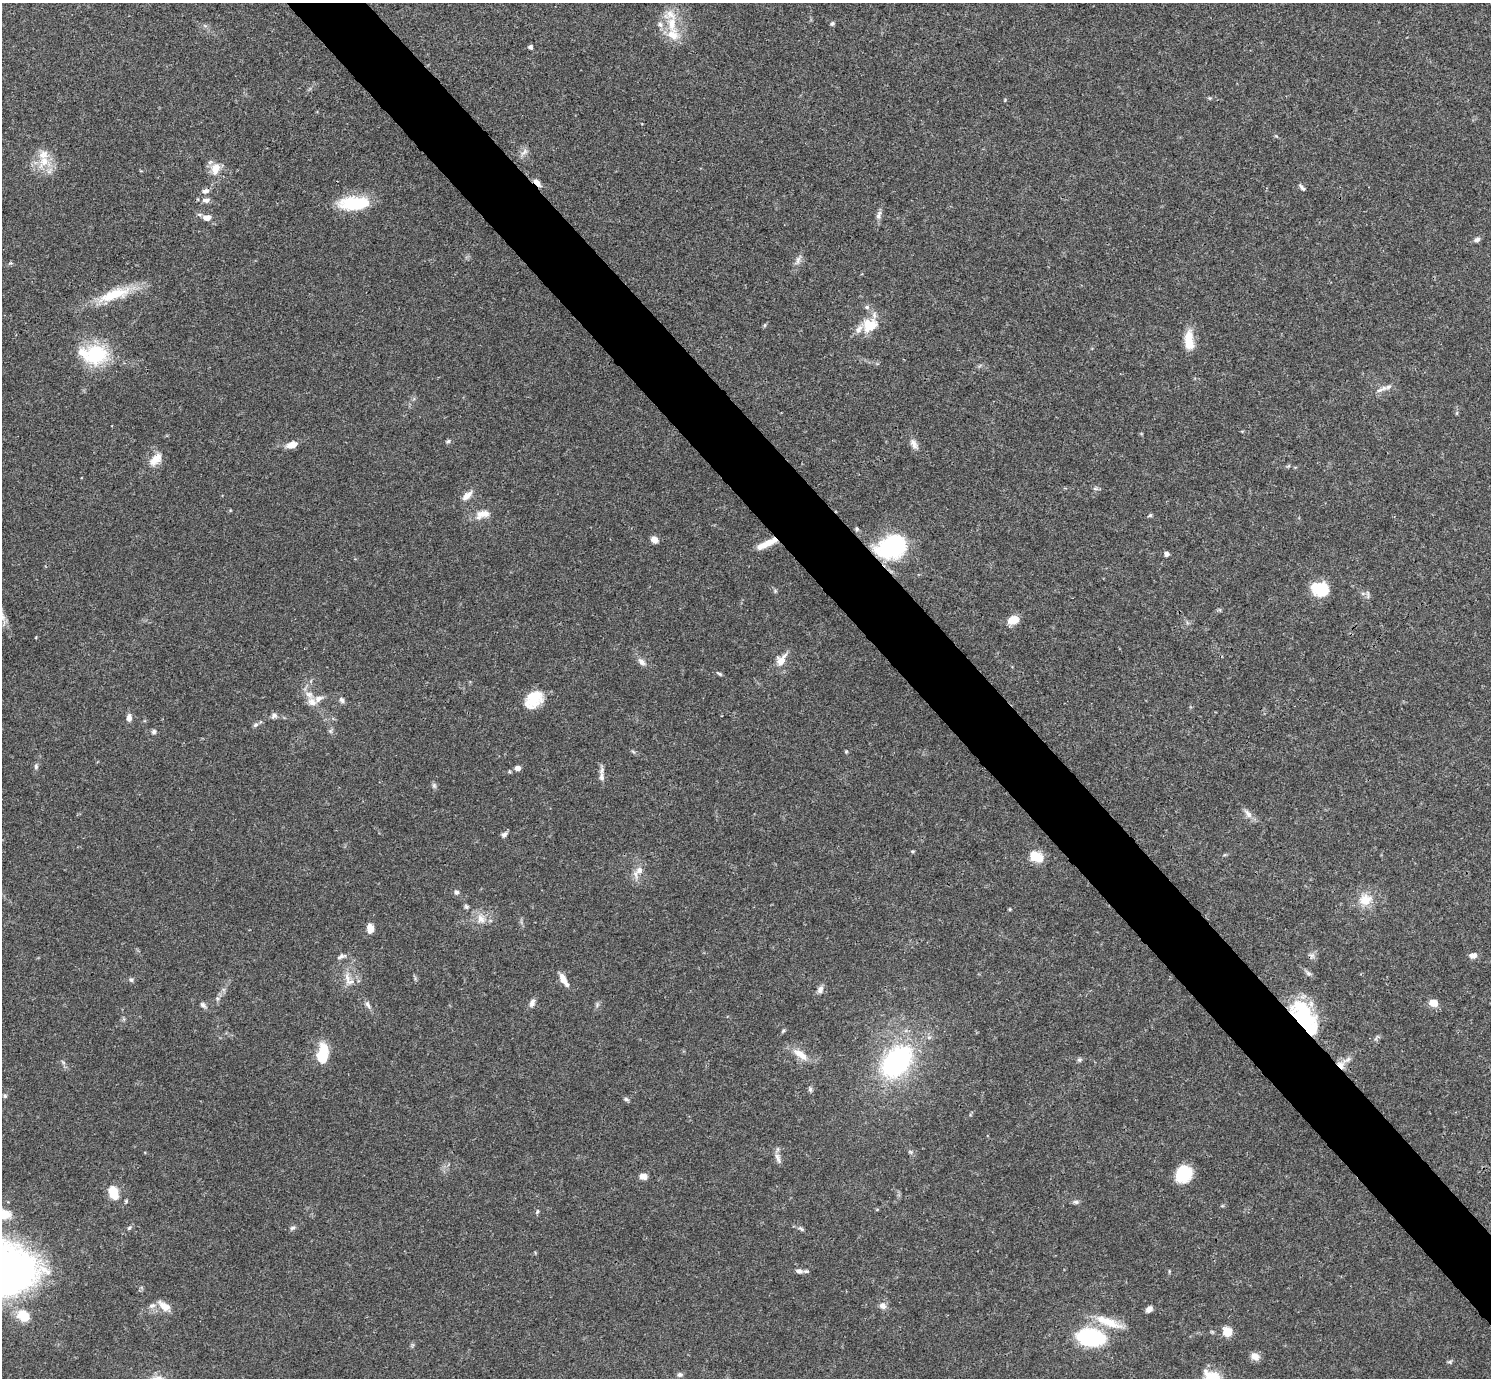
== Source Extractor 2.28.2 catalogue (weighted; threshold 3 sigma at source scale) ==
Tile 6 of 4 x 4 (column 2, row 2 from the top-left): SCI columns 1491-2979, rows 2909-4284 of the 5961 x 5958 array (HDU 1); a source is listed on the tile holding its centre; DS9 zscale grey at full resolution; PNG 1493 x 1380 px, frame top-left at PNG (2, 3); no overlay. Shown black and unused: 5% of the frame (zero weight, under 3 of 4 exposures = <1% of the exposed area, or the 3 px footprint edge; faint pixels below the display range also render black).
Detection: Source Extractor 2.28.2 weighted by HDU 2 'WHT'; one run over the whole footprint, this tile lists its part. Background 0.0413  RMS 0.0026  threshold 0.0118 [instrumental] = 3 sigma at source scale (4.5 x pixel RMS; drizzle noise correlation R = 1.50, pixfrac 1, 0.05/0.05 arcsec/px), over >= 5 px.
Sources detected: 132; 2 inside a brighter object's white glare — not listed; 14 inside a brighter listed object's ellipse — not listed separately; the other 116 listed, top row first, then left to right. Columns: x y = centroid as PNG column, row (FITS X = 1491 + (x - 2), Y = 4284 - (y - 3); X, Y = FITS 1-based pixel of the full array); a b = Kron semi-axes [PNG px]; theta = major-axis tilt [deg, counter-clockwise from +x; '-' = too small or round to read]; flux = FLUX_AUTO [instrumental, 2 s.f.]
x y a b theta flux
672 24 22 13 -87 6.8
832 24 6 4 27 0.46
530 47 5 4 - 0.73
524 152 13 6 45 1.2
44 161 21 17 54 6.1
215 171 18 12 -72 3.4
537 182 13 5 -48 1.4
1302 188 9 4 -46 0.68
205 191 10 6 20 1.1
206 200 11 7 5 1.3
354 203 32 14 2 14
879 215 15 6 74 1.1
207 218 8 6 -5 2.2
1477 240 8 6 26 0.92
798 260 17 6 69 1.4
114 295 49 13 19 10
867 307 7 5 -2 0.64
765 325 6 4 88 0.34
869 325 22 17 32 6.3
1189 340 24 10 -87 5.4
95 354 36 27 2 15
1379 390 14 5 17 1.1
1457 413 6 3 71 0.28
448 441 6 5 - 0.58
914 444 16 8 -58 1.6
292 445 13 7 15 2.6
156 459 21 11 47 3.4
1288 466 6 4 33 0.35
1095 489 8 4 -19 0.49
467 496 14 7 41 2.1
482 514 20 10 16 2.9
1150 515 5 4 - 0.47
857 529 6 5 - 0.44
654 540 7 6 - 1.9
767 543 23 7 26 4
892 547 32 24 24 25
1167 554 6 5 - 0.91
1322 589 18 16 46 7.1
1363 593 6 4 18 0.42
1368 595 13 4 -90 0.64
1013 620 12 8 24 3.8
781 660 18 11 55 3.2
642 662 12 7 -48 1.4
719 674 10 4 -28 0.45
309 695 14 10 -54 2.5
534 699 20 15 47 7.9
341 700 9 6 -63 0.79
274 716 9 8 - 0.89
129 718 9 6 86 1.4
255 725 7 6 - 0.64
330 731 6 6 - 0.53
154 732 7 5 46 0.59
846 752 5 4 - 0.28
36 766 8 5 89 0.62
517 768 5 5 - 2
509 771 6 3 -72 0.27
601 777 14 7 -80 1.4
434 785 9 5 -64 0.58
1248 814 15 7 -51 1.5
504 834 8 5 45 0.84
912 851 5 4 - 0.33
1036 857 17 12 -24 4.8
638 872 21 9 55 2.5
456 892 7 6 - 0.75
1365 900 15 14 - 4.8
466 907 6 6 - 0.53
1010 909 5 3 - 0.26
481 919 14 10 -44 2.7
370 929 9 7 -88 2.8
1312 955 8 6 11 0.85
1473 955 9 7 12 1.4
341 956 12 6 21 0.9
1308 973 10 6 -31 0.76
347 977 14 8 -78 2.1
131 980 7 6 - 0.62
564 980 18 7 -59 2.4
820 989 11 7 69 1.2
217 998 6 4 -45 0.45
532 1003 10 6 70 1.2
1433 1003 8 6 -11 3.3
203 1005 10 6 -45 0.77
368 1005 13 6 -60 0.98
597 1005 8 4 76 0.56
1303 1018 35 24 -47 22
783 1031 6 4 43 0.39
322 1053 22 11 81 8.2
800 1054 23 9 -34 3.7
1079 1060 6 6 - 0.54
897 1062 27 18 47 54
1341 1065 11 8 -45 1.9
810 1089 8 5 -80 0.62
5 1096 6 5 - 0.46
626 1099 7 5 -28 0.54
910 1152 7 5 -23 0.54
777 1156 11 7 -38 1.1
1183 1174 15 13 49 11
643 1176 7 6 - 1.9
113 1193 13 9 -73 5.7
126 1201 5 5 - 0.35
1076 1202 8 5 -9 0.67
537 1211 6 4 58 0.42
129 1228 7 5 45 0.52
292 1228 7 6 - 0.62
801 1229 9 5 -32 0.61
799 1271 10 5 -4 0.87
152 1306 10 7 21 1.2
164 1306 17 8 -36 3
883 1306 9 9 - 1.4
1149 1309 7 5 41 1.4
23 1316 16 12 -39 5.2
1108 1322 41 11 -21 6.6
1227 1332 8 8 - 4.7
1091 1337 20 12 -7 36
1255 1356 11 8 -30 2.1
1449 1362 6 5 - 0.44
680 1375 8 6 4 0.75
Overlapping masked pixels (flux is a lower limit): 5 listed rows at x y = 537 182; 767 543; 892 547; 1303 1018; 1341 1065